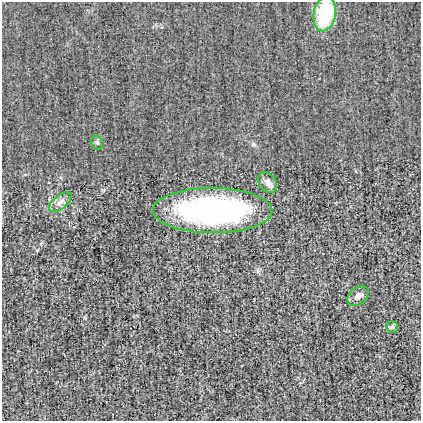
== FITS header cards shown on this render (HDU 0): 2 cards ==
NAXIS1  =                  419
NAXIS2  =                  419

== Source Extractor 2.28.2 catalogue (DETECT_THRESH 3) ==
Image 419 x 419 px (HDU 0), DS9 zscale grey, 1 PNG px = 1 image px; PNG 423 x 423 px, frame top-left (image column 1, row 419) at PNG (2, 2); each listed source drawn as its Kron ellipse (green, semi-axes under 4 px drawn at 4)
Background -5.96e-04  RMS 0.028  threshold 0.0848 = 3 sigma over >= 5 px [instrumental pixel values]
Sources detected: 7; all 7 listed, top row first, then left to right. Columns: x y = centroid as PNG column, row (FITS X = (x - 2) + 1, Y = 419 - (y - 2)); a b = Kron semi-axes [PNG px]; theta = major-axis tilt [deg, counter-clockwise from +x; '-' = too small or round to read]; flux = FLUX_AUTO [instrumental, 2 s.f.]
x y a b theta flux
325 14 17 11 78 120
97 143 7 5 -67 4.4
268 183 11 8 -54 9.3
60 202 13 6 38 10
212 211 60 22 0 460
358 296 12 8 37 11
392 327 6 5 - 3.3
At the frame edge (FLAGS 8, measured only in part): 1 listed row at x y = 325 14